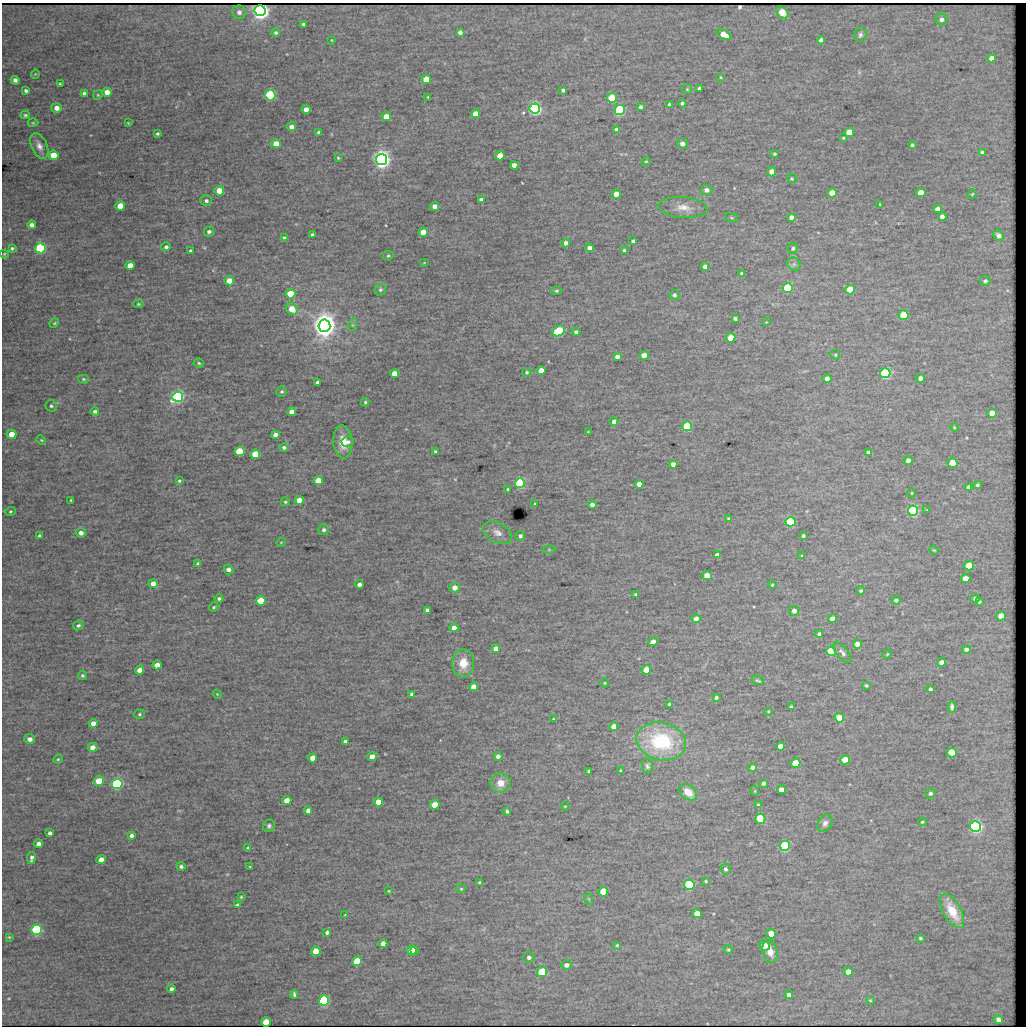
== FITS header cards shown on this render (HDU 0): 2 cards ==
NAXIS1  =                 1024 / length of data axis 1
NAXIS2  =                 1024 / length of data axis 2

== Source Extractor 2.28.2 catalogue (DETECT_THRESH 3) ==
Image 1024 x 1024 px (HDU 0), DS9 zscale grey, 1 PNG px = 1 image px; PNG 1028 x 1028 px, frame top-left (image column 1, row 1024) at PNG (2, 3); each listed source drawn as its Kron ellipse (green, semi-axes under 4 px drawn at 4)
Background 1020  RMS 3.5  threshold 10.5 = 3 sigma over >= 5 px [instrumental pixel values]
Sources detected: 320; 1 with non-positive FLUX_AUTO (blend fragments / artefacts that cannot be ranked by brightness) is neither listed nor drawn; the other 319 listed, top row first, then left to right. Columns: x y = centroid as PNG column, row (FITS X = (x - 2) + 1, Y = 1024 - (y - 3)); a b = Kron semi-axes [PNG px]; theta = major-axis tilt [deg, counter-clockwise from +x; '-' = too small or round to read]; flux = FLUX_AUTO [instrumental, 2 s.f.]
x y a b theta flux
260 11 5 5 - 240000
239 12 7 6 - 800
782 13 7 5 -44 6300
942 19 6 6 - 810
303 24 4 4 - 460
460 32 4 4 - 680
276 33 4 4 - 420
724 34 8 4 -32 2600
860 35 7 6 - 620
331 40 3 2 - 150
821 40 4 4 - 1100
991 58 4 4 - 1200
35 74 5 3 - 170
721 77 3 2 - 200
426 79 5 4 - 5300
15 80 4 4 - 780
60 84 3 2 - 250
699 88 3 3 - 470
687 89 5 4 - 300
563 90 4 3 - 540
26 91 4 3 - 490
107 92 5 4 - 2400
84 93 4 4 - 690
98 95 5 4 - 260
270 95 5 5 - 50000
428 97 3 3 - 230
612 98 5 5 - 14000
682 103 4 4 - 410
669 104 4 3 - 380
640 107 4 3 - 540
57 108 5 4 - 1600
535 109 5 5 - 91000
306 110 4 4 - 2000
620 110 5 5 - 47000
475 114 4 4 - 2700
25 115 4 3 - 360
386 117 4 4 - 3800
33 123 5 3 - 250
128 123 3 2 - 200
291 127 4 4 - 1200
617 130 4 4 - 730
849 132 5 4 - 5300
319 133 4 3 - 630
157 134 3 3 - 400
843 138 4 3 - 240
276 144 4 4 - 3400
682 144 5 5 - 1100
912 145 3 3 - 360
39 146 13 8 -66 1500
982 152 4 3 - 450
775 154 4 3 - 290
53 155 5 4 - 4800
500 156 4 4 - 3800
338 158 3 3 - 220
381 160 5 5 - 220000
646 161 4 4 - 240
514 165 4 4 - 1700
772 172 4 4 - 2900
792 178 5 4 - 270
707 190 6 5 - 1200
219 191 5 4 - 4400
832 193 5 4 - 4200
921 193 5 4 - 3000
616 194 4 4 - 2700
972 194 5 3 - 190
481 200 4 4 - 1100
206 201 6 5 - 630
880 204 3 2 - 210
120 206 5 4 - 5900
435 206 4 4 - 1600
683 207 25 10 -4 3000
937 209 4 4 - 1200
942 216 4 4 - 1000
791 217 4 4 - 1500
732 218 7 3 -19 280
32 225 4 4 - 1100
209 232 5 5 - 750
423 232 4 4 - 4200
312 235 3 3 - 390
999 235 6 5 - 960
284 238 4 3 - 520
633 241 4 4 - 580
566 243 4 4 - 1500
166 247 4 4 - 580
12 248 4 3 - 390
40 248 5 5 - 38000
590 248 4 4 - 1400
793 248 6 5 - 560
624 250 3 3 - 400
191 251 4 3 - 630
4 254 4 4 - 240
388 256 5 5 - 320
424 263 5 3 - 170
794 264 7 6 - 630
130 265 4 4 - 2800
705 267 4 4 - 1300
742 273 4 3 - 590
229 281 4 4 - 4800
985 281 5 4 - 430
788 288 5 5 - 31000
380 290 6 5 - 470
850 290 5 4 - 8700
557 291 5 4 - 310
290 294 5 4 - 7100
674 295 5 5 - 550
138 304 5 4 - 280
292 309 6 5 - 4700
903 315 5 5 - 9300
735 319 4 3 - 510
766 322 3 3 - 140
54 323 5 4 - 260
352 325 6 4 71 310
324 326 6 6 - 450000
559 331 6 5 - 23000
576 332 4 4 - 640
731 338 5 4 - 6100
644 355 4 4 - 3400
835 355 5 4 - 300
617 357 4 4 - 1000
199 363 5 4 - 330
541 370 4 4 - 3900
527 372 4 4 - 360
885 373 5 5 - 50000
394 374 4 4 - 3700
827 378 4 4 - 1100
921 378 4 4 - 1400
83 379 5 4 - 330
318 383 4 4 - 980
282 391 5 5 - 400
178 397 5 5 - 79000
365 402 4 3 - 340
51 406 6 5 - 480
95 411 4 3 - 620
292 412 4 4 - 2400
992 413 5 4 - 3200
614 421 4 4 - 790
687 426 5 5 - 24000
954 427 4 3 - 220
588 432 3 2 - 140
11 434 5 4 - 3100
275 435 4 4 - 1500
41 440 5 4 - 250
343 442 16 9 -85 4400
348 442 6 5 - 730
284 447 4 4 - 540
435 451 3 3 - 300
240 452 5 4 - 20000
868 452 4 3 - 610
255 454 5 4 - 13000
908 461 4 4 - 1600
953 463 5 4 - 9800
673 464 4 4 - 1900
179 481 4 3 - 300
318 481 5 4 - 6600
520 483 5 5 - 36000
639 484 4 4 - 2300
977 485 4 4 - 390
969 487 4 4 - 570
508 489 3 3 - 340
912 493 4 4 - 250
71 500 3 2 - 230
299 500 4 4 - 4500
285 502 4 4 - 290
535 504 4 3 - 210
592 505 4 4 - 950
927 510 4 4 - 180
10 511 5 4 - 340
913 511 5 5 - 41000
729 519 4 4 - 380
790 522 5 5 - 30000
324 530 5 5 - 650
81 533 5 5 - 1200
497 533 16 9 -28 2000
39 536 4 4 - 430
520 536 5 4 - 610
803 536 4 3 - 460
281 542 5 3 - 190
549 550 6 4 -1 310
934 550 5 4 - 250
717 555 4 4 - 1200
802 556 4 3 - 220
198 564 4 4 - 680
969 566 5 4 - 6500
228 570 5 4 - 1100
707 576 4 4 - 5100
966 579 5 4 - 4600
153 584 4 4 - 1900
359 584 4 4 - 940
772 585 4 3 - 250
455 588 5 5 - 2100
861 591 4 4 - 450
636 594 4 3 - 470
975 598 4 4 - 590
219 599 4 4 - 570
896 600 4 3 - 500
261 601 5 4 - 8800
979 602 4 3 - 360
214 607 5 3 - 300
427 610 4 4 - 720
794 611 5 4 - 1300
1001 616 5 4 - 3700
696 619 4 4 - 2500
832 619 4 4 - 1500
78 625 5 4 - 610
454 628 4 4 - 2000
819 634 4 3 - 430
653 642 5 4 - 1900
857 644 4 4 - 2300
496 649 4 4 - 2100
966 649 4 3 - 570
831 651 5 5 - 19000
842 653 12 5 -48 930
887 654 5 4 - 220
942 662 4 4 - 1800
463 663 14 11 -90 4600
157 665 4 4 - 2800
140 670 4 4 - 2100
646 670 5 4 - 6500
82 675 4 4 - 370
758 680 6 3 -24 320
604 683 4 3 - 210
866 685 3 3 - 300
473 687 4 4 - 2400
930 689 3 3 - 450
217 694 4 3 - 210
412 694 4 4 - 940
716 697 3 3 - 480
669 704 3 3 - 280
792 707 4 3 - 590
952 707 6 4 -87 560
768 711 3 3 - 190
140 714 5 4 - 350
839 718 5 4 - 6500
553 719 3 3 - 230
93 723 4 4 - 1800
614 726 4 4 - 2500
30 739 5 5 - 1200
661 741 25 18 -13 18000
345 742 4 3 - 770
780 746 4 4 - 1600
92 747 5 4 - 1700
952 752 5 5 - 6400
498 756 4 4 - 1100
372 757 4 4 - 2700
313 758 4 4 - 3500
58 759 5 4 - 240
845 760 5 4 - 5700
796 763 5 4 - 8400
647 766 7 5 -80 550
752 767 4 4 - 910
589 771 4 3 - 510
621 771 3 3 - 330
99 781 5 4 - 6600
501 783 10 9 - 2400
763 783 4 3 - 550
117 784 5 5 - 55000
781 790 4 4 - 1900
755 791 5 3 - 190
688 792 10 7 -39 2800
930 793 5 4 - 580
287 801 4 4 - 3200
378 802 4 4 - 4100
435 805 5 4 - 5700
758 805 4 3 - 280
565 806 4 3 - 190
308 810 4 4 - 1000
507 811 4 3 - 380
760 819 5 5 - 17000
922 822 4 3 - 310
825 823 9 7 58 1000
269 826 6 5 - 530
975 826 5 5 - 78000
50 833 4 3 - 690
131 835 4 3 - 620
38 844 4 4 - 1000
785 846 5 5 - 37000
248 848 3 3 - 320
31 858 6 3 82 680
101 859 4 4 - 1900
181 867 4 4 - 520
250 867 3 2 - 170
725 869 5 5 - 550
706 881 4 3 - 290
480 883 4 3 - 520
689 885 5 5 - 31000
461 889 5 4 - 270
389 891 4 3 - 180
603 892 5 4 - 7900
241 897 3 3 - 220
589 899 6 3 -70 240
237 905 3 3 - 340
952 911 19 9 -61 5500
697 914 5 4 - 4700
345 915 3 3 - 180
37 930 5 5 - 50000
327 932 4 3 - 540
771 934 5 4 - 3700
9 937 3 3 - 200
920 938 3 3 - 310
383 943 4 4 - 1900
617 945 3 3 - 240
764 945 5 5 - 2900
411 950 5 5 - 2600
415 950 4 4 - 2300
728 950 5 4 - 270
316 951 5 4 - 4700
770 951 11 7 -75 2500
529 957 5 5 - 710
357 961 5 5 - 11000
566 965 5 4 - 950
542 972 5 5 - 17000
848 972 4 4 - 2300
171 989 4 4 - 750
294 994 4 3 - 440
789 995 4 4 - 760
870 1000 4 4 - 210
324 1001 5 5 - 54000
998 1020 5 4 - 970
266 1022 5 4 - 3100
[1 non-positive-flux detection neither listed nor drawn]